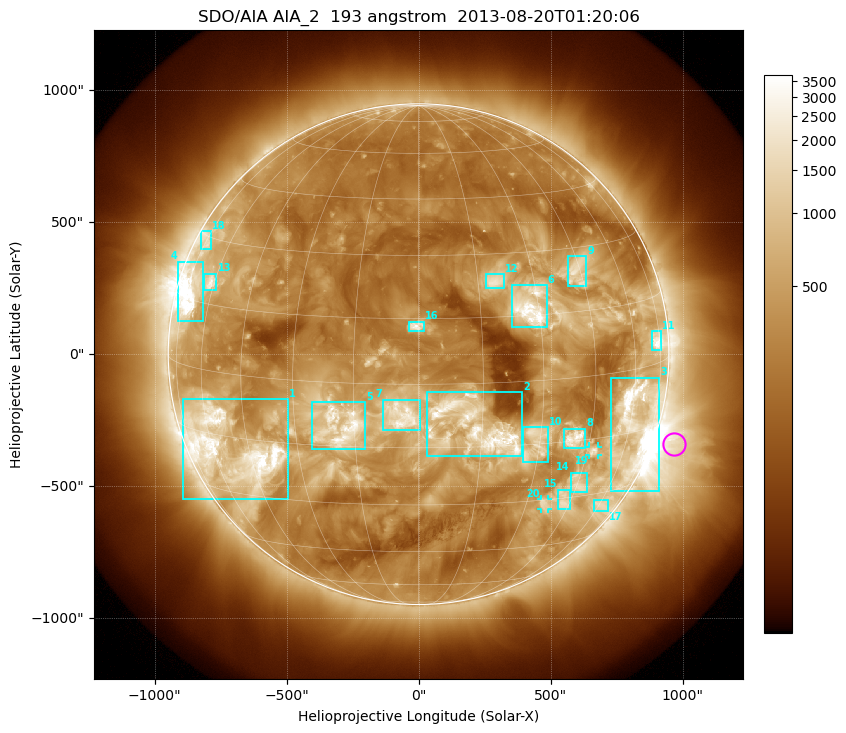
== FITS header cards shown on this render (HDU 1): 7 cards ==
TELESCOP= 'SDO/AIA'
INSTRUME= 'AIA_2'
WAVELNTH=                  193
WAVEUNIT= 'angstrom'
DATE-OBS= '2013-08-20T01:20:06.84'
CTYPE1  = 'HPLN-TAN'
CTYPE2  = 'HPLT-TAN'

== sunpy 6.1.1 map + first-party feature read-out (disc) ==
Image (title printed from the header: SDO/AIA AIA_2  193 angstrom  2013-08-20T01:20:06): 1024 x 1024 px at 2.4 arcsec/px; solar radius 948 arcsec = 395 px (full disc in frame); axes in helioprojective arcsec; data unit not stated in the header (colour bar unlabelled)
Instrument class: DISC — disc imager (sunpy class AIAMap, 193 A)
Bright regions (active regions / flare kernels): reference = the median radial profile (limb darkening/brightening removed); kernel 9 px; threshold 5 sigma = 866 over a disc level ~301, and >= 1.15x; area >= 12 px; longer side >= 9 px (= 22 arcsec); searched inside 0.97 R_sun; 23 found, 20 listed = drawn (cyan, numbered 1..; 2 of them under ~33 arcsec drawn as corner ticks so the feature stays visible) (cap 20 boxes per figure: the strongest are kept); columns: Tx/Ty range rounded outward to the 5 arcsec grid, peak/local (2 s.f.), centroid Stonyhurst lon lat
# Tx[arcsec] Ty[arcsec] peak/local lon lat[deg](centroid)
1 -895..-495 -550..-170 12 -51 -18
2 30..395 -385..-145 10 +13 -10
3 730..915 -520..-85 14 +62 -12
4 -915..-815 125..350 14 -71 +16
5 -405..-200 -360..-180 9.4 -18 -10
6 350..485 100..265 12 +28 +17
7 -135..5 -285..-170 11 -4 -7
8 550..630 -355..-280 11 +40 -14
9 565..635 260..375 7.2 +44 +24
10 395..490 -410..-275 4.7 +29 -14
11 880..920 15..90 8.8 +73 +5
12 255..325 250..305 6.2 +19 +23
13 -815..-765 240..305 7.9 -62 +20
14 575..640 -520..-445 5.5 +45 -26
15 525..575 -585..-510 5.8 +42 -31
16 -35..20 85..125 7.3 +0 +13
17 665..720 -595..-555 4.3 +61 -34
18 -825..-785 395..465 4.3 -74 +29
19 645..680 -385..-350 7.4 +47 -18
20 460..490 -585..-550 5.8 +36 -31
Off-limb structures (1.02-1.3 R_sun): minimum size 162 px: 3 found; the strongest spans PA ~220..285 deg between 1.02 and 1.3 R_sun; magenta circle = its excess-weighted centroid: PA ~250 deg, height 1.08 R_sun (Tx ~965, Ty ~-340 arcsec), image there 4.8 x the reference